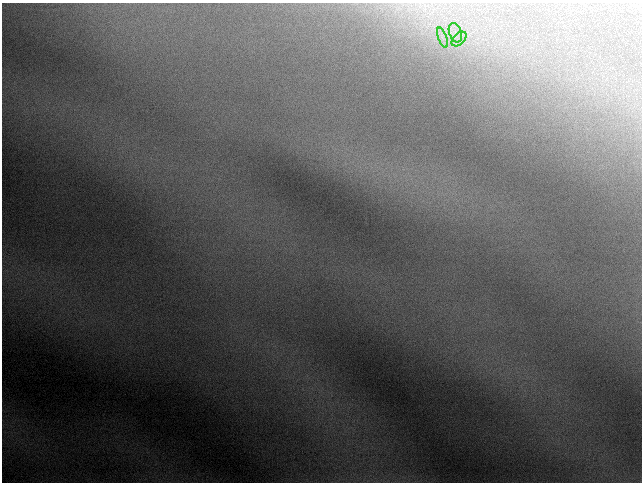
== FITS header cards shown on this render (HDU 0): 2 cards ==
NAXIS1  =                  640 / length of data axis 1
NAXIS2  =                  480 / length of data axis 2

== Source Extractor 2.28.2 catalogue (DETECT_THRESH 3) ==
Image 640 x 480 px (HDU 0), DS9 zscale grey, 1 PNG px = 1 image px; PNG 644 x 484 px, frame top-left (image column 1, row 480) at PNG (2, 3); each listed source drawn as its Kron ellipse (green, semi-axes under 4 px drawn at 4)
Background 57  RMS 0.78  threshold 2.35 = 3 sigma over >= 5 px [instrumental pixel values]
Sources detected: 3; all 3 listed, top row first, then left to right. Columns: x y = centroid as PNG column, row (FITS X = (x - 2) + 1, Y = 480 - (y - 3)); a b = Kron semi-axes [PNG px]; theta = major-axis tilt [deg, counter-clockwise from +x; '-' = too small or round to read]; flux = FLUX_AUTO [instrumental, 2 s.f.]
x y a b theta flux
455 33 10 6 -71 340
442 38 10 3 -69 180
459 39 9 5 44 280